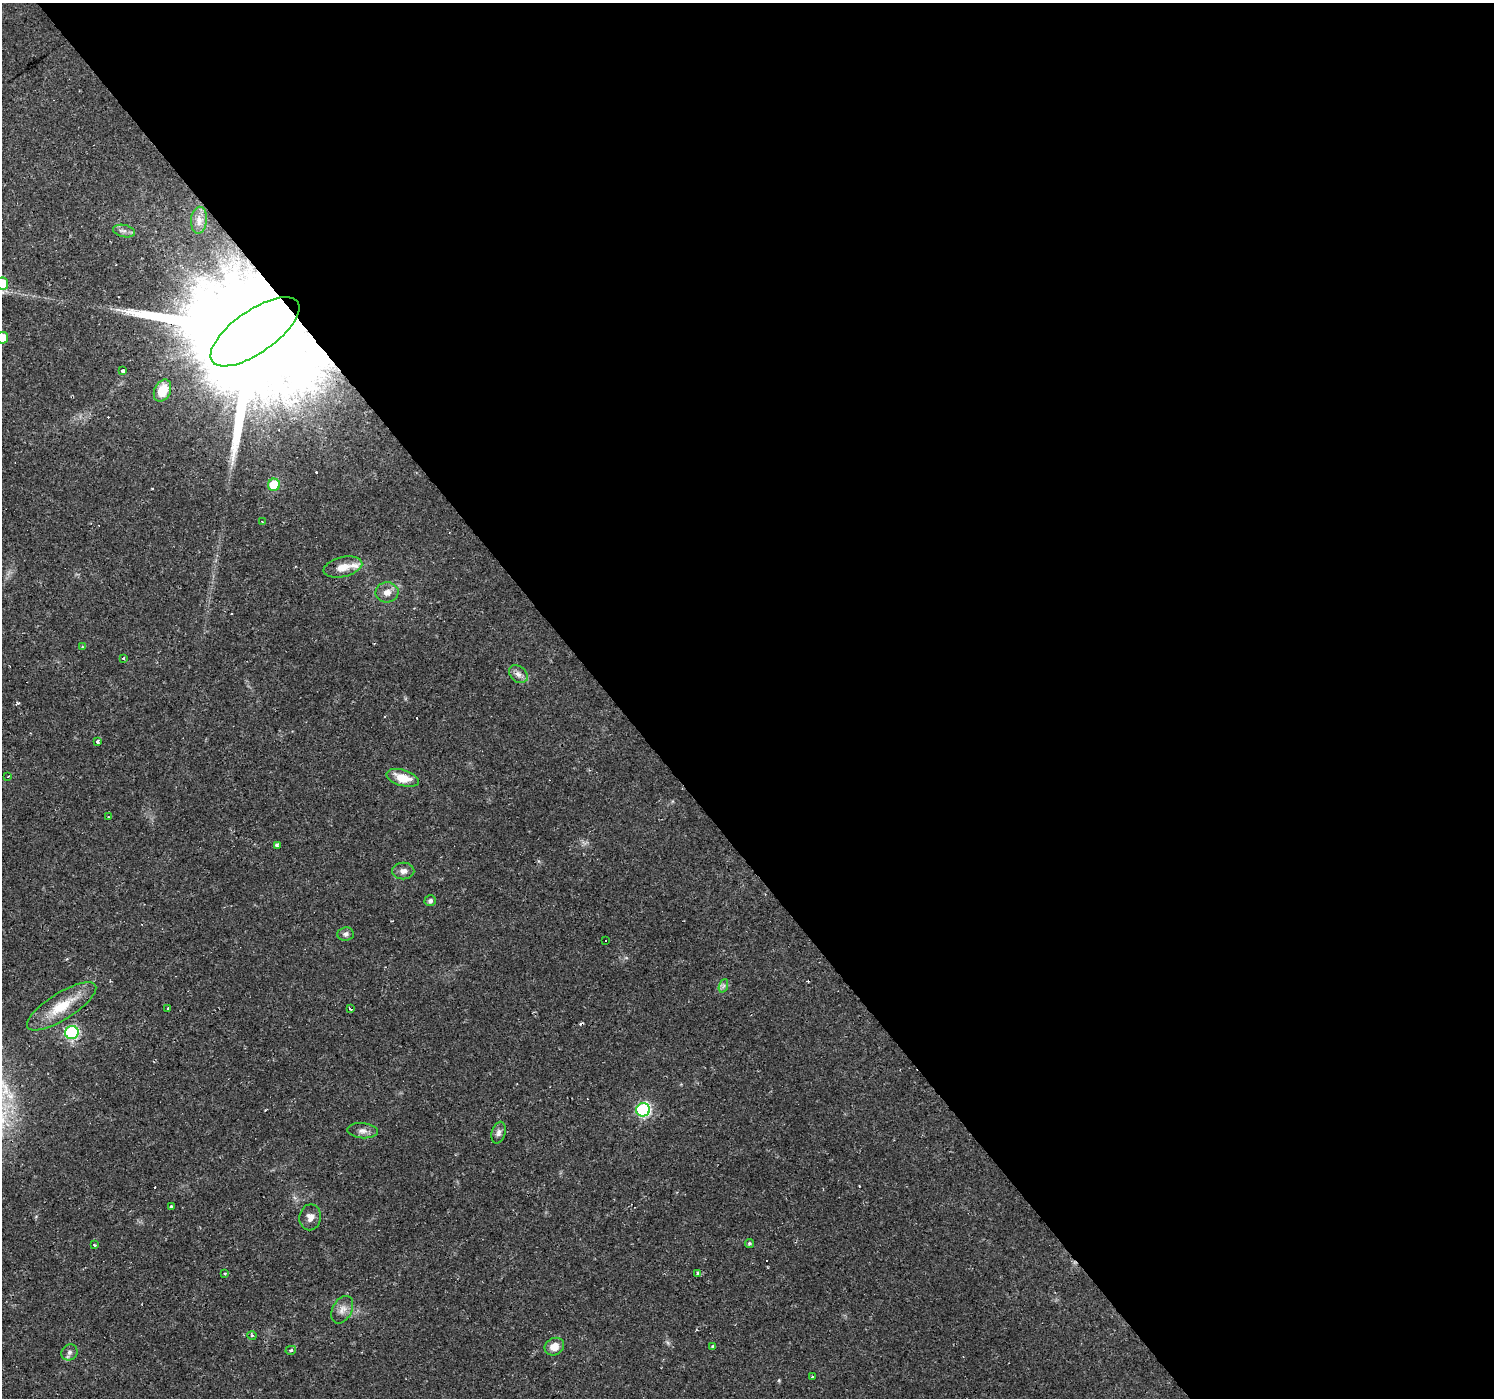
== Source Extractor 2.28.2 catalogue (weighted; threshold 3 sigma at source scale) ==
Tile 8 of 4 x 4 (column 4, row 2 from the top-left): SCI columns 4478-5969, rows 2925-4320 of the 5970 x 5910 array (HDU 1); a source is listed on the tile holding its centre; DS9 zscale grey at full resolution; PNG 1496 x 1400 px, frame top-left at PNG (2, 3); each listed source drawn as its Kron ellipse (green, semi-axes under 4 px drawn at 4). Shown black and unused: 59% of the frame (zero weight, under 2 of 3 exposures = <1% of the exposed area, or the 3 px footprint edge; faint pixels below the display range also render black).
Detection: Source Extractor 2.28.2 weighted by HDU 2 'WHT'; one run over the whole footprint, this tile lists its part. Background 0.0195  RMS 0.0024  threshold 0.0108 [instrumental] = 3 sigma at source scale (4.5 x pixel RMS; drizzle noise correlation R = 1.50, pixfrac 1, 0.0396/0.0396 arcsec/px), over >= 5 px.
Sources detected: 62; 17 cosmic-ray / hot-pixel residue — neither listed nor drawn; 1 inside a brighter listed object's ellipse — not listed separately; the other 44 listed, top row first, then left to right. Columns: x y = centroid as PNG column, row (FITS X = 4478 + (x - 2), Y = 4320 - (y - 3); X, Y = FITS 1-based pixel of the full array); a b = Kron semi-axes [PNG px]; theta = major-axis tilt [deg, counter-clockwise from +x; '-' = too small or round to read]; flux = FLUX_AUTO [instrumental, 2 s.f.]
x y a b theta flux
199 220 13 8 86 1.5
124 231 11 6 -13 0.97
2 284 6 6 - 6.7
255 332 52 21 35 17000
2 338 6 6 - 2.7
123 371 4 4 - 1.2
162 391 11 8 64 4.9
274 485 6 6 - 12
262 522 3 3 - 0.43
343 567 20 10 13 3.1
387 592 11 10 - 1.9
83 647 3 3 - 0.56
123 658 3 3 - 0.33
518 674 10 7 -42 1.2
98 741 4 3 - 0.59
8 777 3 2 - 0.26
403 778 17 8 -16 4.1
108 817 3 2 - 0.25
277 846 4 3 - 1.8
403 871 11 8 0 1.2
430 901 6 5 - 0.6
346 934 8 7 - 0.74
605 940 2 2 - 0.21
723 986 7 4 71 0.55
62 1006 40 13 32 7.8
168 1009 3 3 - 0.42
350 1009 4 3 - 0.58
72 1033 7 6 - 34
643 1110 7 6 - 38
363 1131 15 7 -5 1.3
499 1133 11 7 74 0.98
171 1207 3 3 - 1.2
310 1217 13 10 79 1.6
749 1243 4 4 - 0.41
95 1245 4 3 - 0.22
225 1273 3 3 - 0.55
698 1273 4 3 - 1.8
342 1310 15 9 62 1.8
252 1336 4 3 - 0.27
554 1347 10 8 29 2.5
713 1347 3 3 - 0.69
291 1350 5 4 - 0.47
69 1352 8 7 - 0.85
812 1376 3 3 - 1.5
Overlapping masked pixels (flux is a lower limit): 1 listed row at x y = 255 332
Isophote crosses this tile's border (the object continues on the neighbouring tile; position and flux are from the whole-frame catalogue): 2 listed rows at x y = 2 284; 2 338